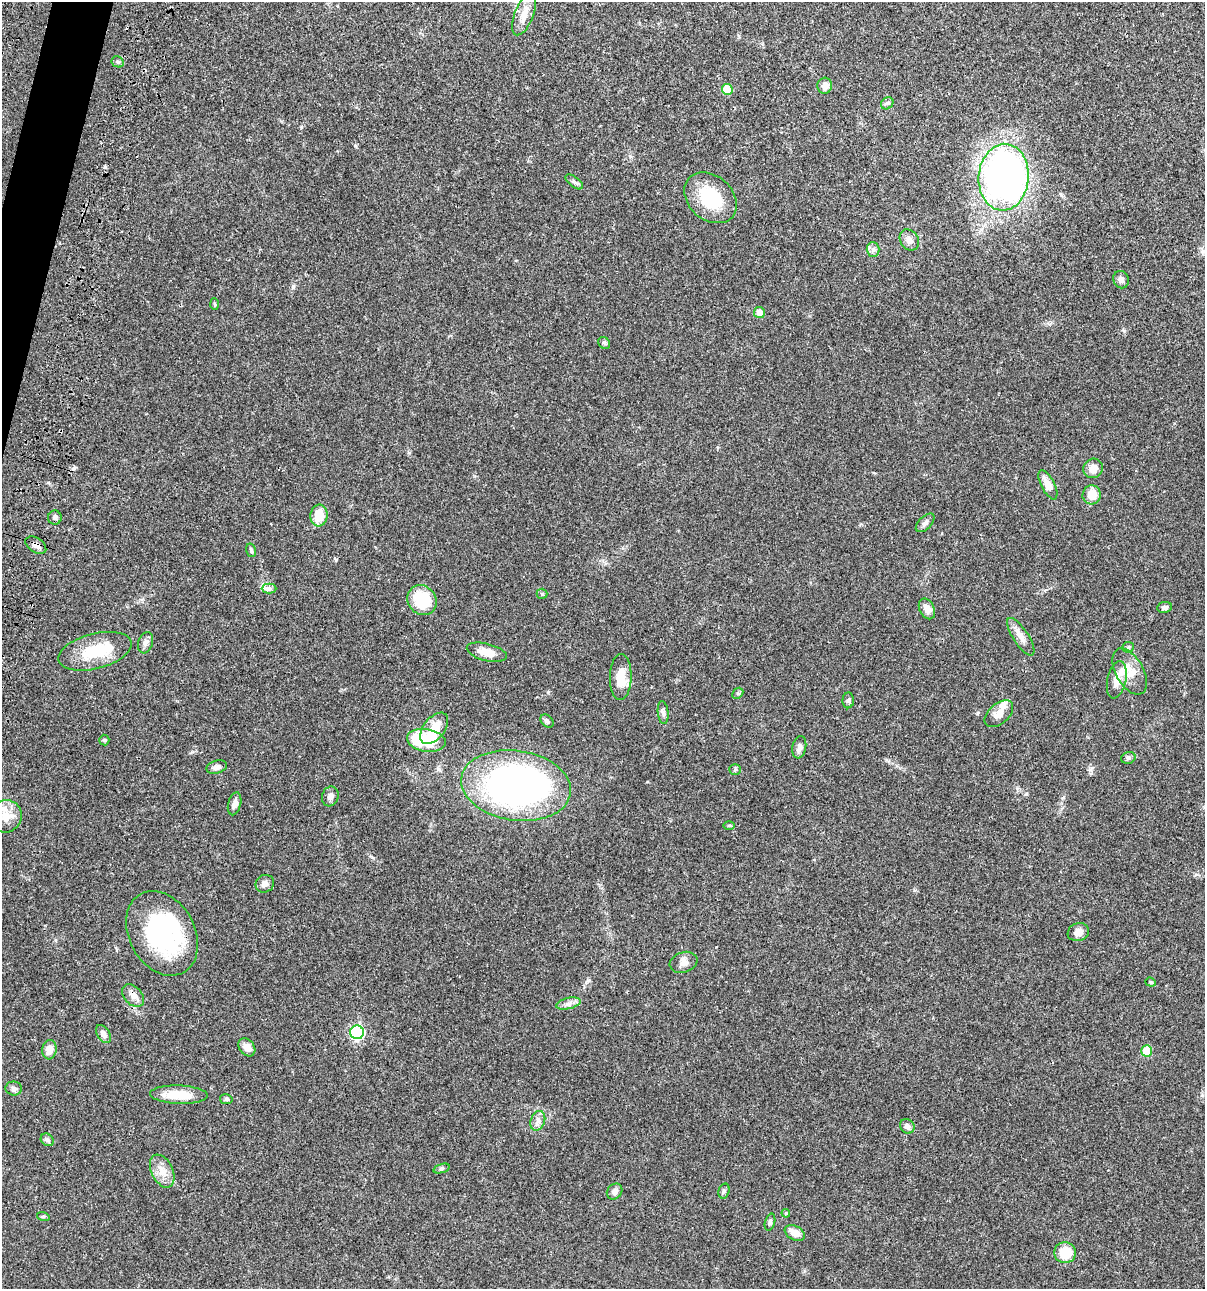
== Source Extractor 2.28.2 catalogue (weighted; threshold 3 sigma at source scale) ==
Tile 11 of 4 x 4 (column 3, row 3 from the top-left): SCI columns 2640-3842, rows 1408-2694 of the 5404 x 5387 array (HDU 1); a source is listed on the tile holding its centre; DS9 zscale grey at full resolution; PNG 1207 x 1291 px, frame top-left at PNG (2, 2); each listed source drawn as its Kron ellipse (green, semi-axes under 4 px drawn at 4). Shown black and unused: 1% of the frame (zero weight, under 3 of 4 exposures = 9% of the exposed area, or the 3 px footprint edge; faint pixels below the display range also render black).
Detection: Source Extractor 2.28.2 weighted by HDU 2 'WHT'; one run over the whole footprint, this tile lists its part. Background 0.0476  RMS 0.0054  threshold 0.0241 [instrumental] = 3 sigma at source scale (4.5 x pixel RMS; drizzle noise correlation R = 1.50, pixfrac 1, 0.05/0.05 arcsec/px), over >= 5 px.
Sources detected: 87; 4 inside a brighter object's white glare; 1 cosmic-ray / hot-pixel residue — neither listed nor drawn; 3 inside a brighter listed object's ellipse — not listed separately; the other 79 listed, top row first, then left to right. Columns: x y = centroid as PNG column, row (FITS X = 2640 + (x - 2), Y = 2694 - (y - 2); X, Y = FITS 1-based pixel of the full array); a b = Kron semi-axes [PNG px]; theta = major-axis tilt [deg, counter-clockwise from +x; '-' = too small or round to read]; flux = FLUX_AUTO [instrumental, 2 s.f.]
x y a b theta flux
524 14 23 9 69 6.3
118 62 6 5 - 0.96
825 86 8 7 - 4.2
727 89 5 5 - 14
887 103 7 5 43 1.1
1004 177 33 25 86 250
574 182 10 5 -38 1.4
710 198 29 22 -42 23
909 240 11 9 -58 3
873 250 7 6 - 1.5
1121 280 9 7 -68 1.8
215 304 6 4 -87 0.61
759 312 5 5 - 4.1
604 343 6 5 - 0.93
1093 468 10 9 - 4.2
1048 485 16 6 -62 5.4
1092 495 9 9 - 7.6
319 516 11 8 84 9.6
55 518 7 7 - 1.6
925 523 11 6 45 1.7
36 545 11 7 -34 2.5
251 550 7 5 -73 0.89
269 588 7 5 0 1.4
542 594 5 5 - 0.69
422 600 16 14 -51 21
1165 607 7 5 8 1.6
927 609 11 7 -64 3.6
1021 637 22 8 -57 4.2
146 643 11 7 72 2.1
1128 647 6 5 - 0.82
95 651 37 17 14 19
487 652 20 8 -14 5.6
1130 671 25 13 -61 8.4
621 677 23 11 89 9
1117 680 19 9 78 5.4
738 693 6 4 44 0.72
848 700 8 6 88 1.2
663 713 11 5 -85 1.7
999 714 17 10 41 4.4
547 721 7 5 -45 1.1
434 728 18 10 52 8.4
104 740 5 5 - 0.72
426 740 19 11 -10 24
799 747 11 6 79 2.5
1128 758 7 5 16 1.1
217 767 10 6 15 2.2
735 769 6 5 - 0.79
516 786 55 35 -8 220
330 796 10 8 71 2.2
235 804 12 6 76 2.7
6 816 16 15 - 7.2
729 825 6 4 1 0.57
265 884 9 8 - 2.5
1078 932 11 9 21 3.8
162 933 45 32 -61 67
684 962 14 10 19 2.9
1151 982 5 4 - 0.72
133 996 13 8 -47 3.1
568 1003 12 5 13 2.3
357 1032 7 7 - 89
103 1034 10 6 -57 2.1
247 1047 10 7 -50 3.8
49 1050 10 7 83 4.9
1147 1051 5 5 - 14
14 1088 8 7 - 1.7
179 1095 29 9 -2 12
226 1099 6 5 - 0.94
538 1121 10 7 70 2.5
907 1126 8 6 -45 2
47 1140 7 5 -44 1.1
441 1169 8 3 19 0.87
162 1171 17 10 -64 5.6
615 1191 8 7 - 2.3
724 1191 7 5 73 1.1
786 1213 4 3 - 0.55
43 1216 6 4 -17 0.67
770 1222 9 5 75 1
795 1233 11 7 -26 4.9
1065 1253 11 10 - 11
Overlapping masked pixels (flux is a lower limit): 1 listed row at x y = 36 545
Isophote crosses this tile's border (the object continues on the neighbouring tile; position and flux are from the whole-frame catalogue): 1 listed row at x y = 6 816
Unlisted compact peaks at least as high as the median listed source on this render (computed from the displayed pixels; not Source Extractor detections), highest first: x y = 1124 331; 1026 794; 1090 770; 192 752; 548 692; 301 127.